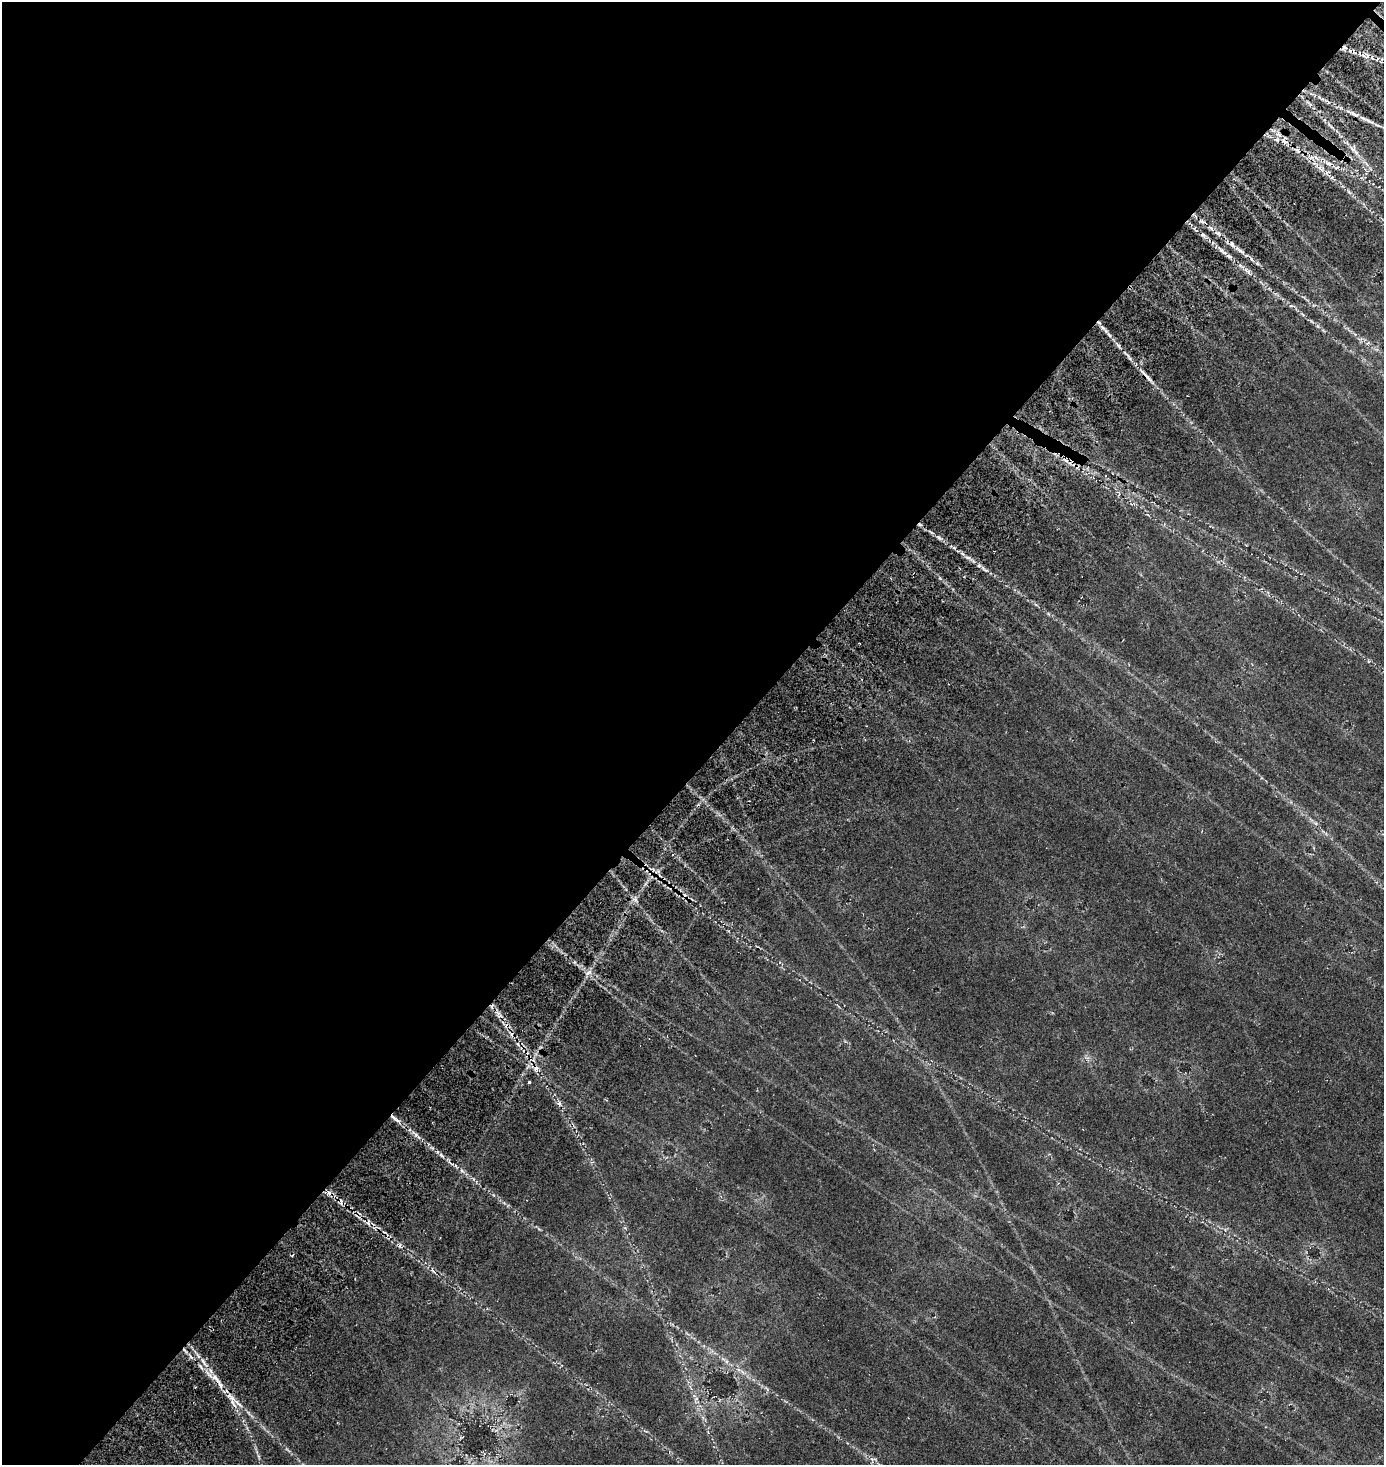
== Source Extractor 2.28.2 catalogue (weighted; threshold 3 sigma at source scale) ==
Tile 5 of 4 x 4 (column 1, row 2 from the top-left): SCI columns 280-1661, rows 3176-4638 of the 6331 x 6330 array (HDU 1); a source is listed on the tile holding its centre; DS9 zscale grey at full resolution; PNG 1386 x 1467 px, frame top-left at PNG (2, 2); no overlay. Shown black and unused: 53% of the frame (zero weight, under 3 of 5 exposures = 11% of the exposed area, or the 3 px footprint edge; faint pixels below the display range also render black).
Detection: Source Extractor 2.28.2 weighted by HDU 2 'WHT'; one run over the whole footprint, this tile lists its part. Background 0.14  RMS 0.026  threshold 0.115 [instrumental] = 3 sigma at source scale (4.5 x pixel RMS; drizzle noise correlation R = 1.50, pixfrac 1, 0.05/0.05 arcsec/px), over >= 5 px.
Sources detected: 13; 3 cosmic-ray / hot-pixel residue — not listed; the other 10 listed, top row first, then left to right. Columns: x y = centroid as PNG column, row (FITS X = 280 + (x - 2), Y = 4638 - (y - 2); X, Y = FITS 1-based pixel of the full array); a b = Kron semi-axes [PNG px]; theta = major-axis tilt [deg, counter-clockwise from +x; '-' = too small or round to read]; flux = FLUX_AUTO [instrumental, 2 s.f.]
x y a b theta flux
1344 48 8 4 18 6
1297 150 6 5 - 6.1
1218 234 7 5 -32 5.9
1203 235 6 4 -18 4.5
1232 244 8 5 -74 7.4
529 1082 3 3 - 8.1
559 1103 6 6 - 5.3
394 1118 14 2 -41 8.9
368 1223 7 5 -82 7.1
220 1384 14 4 -60 14
Overlapping masked pixels (flux is a lower limit): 2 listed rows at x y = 1344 48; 394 1118
Unlisted compact peaks at least as high as the median listed source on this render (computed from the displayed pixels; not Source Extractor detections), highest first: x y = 939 537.